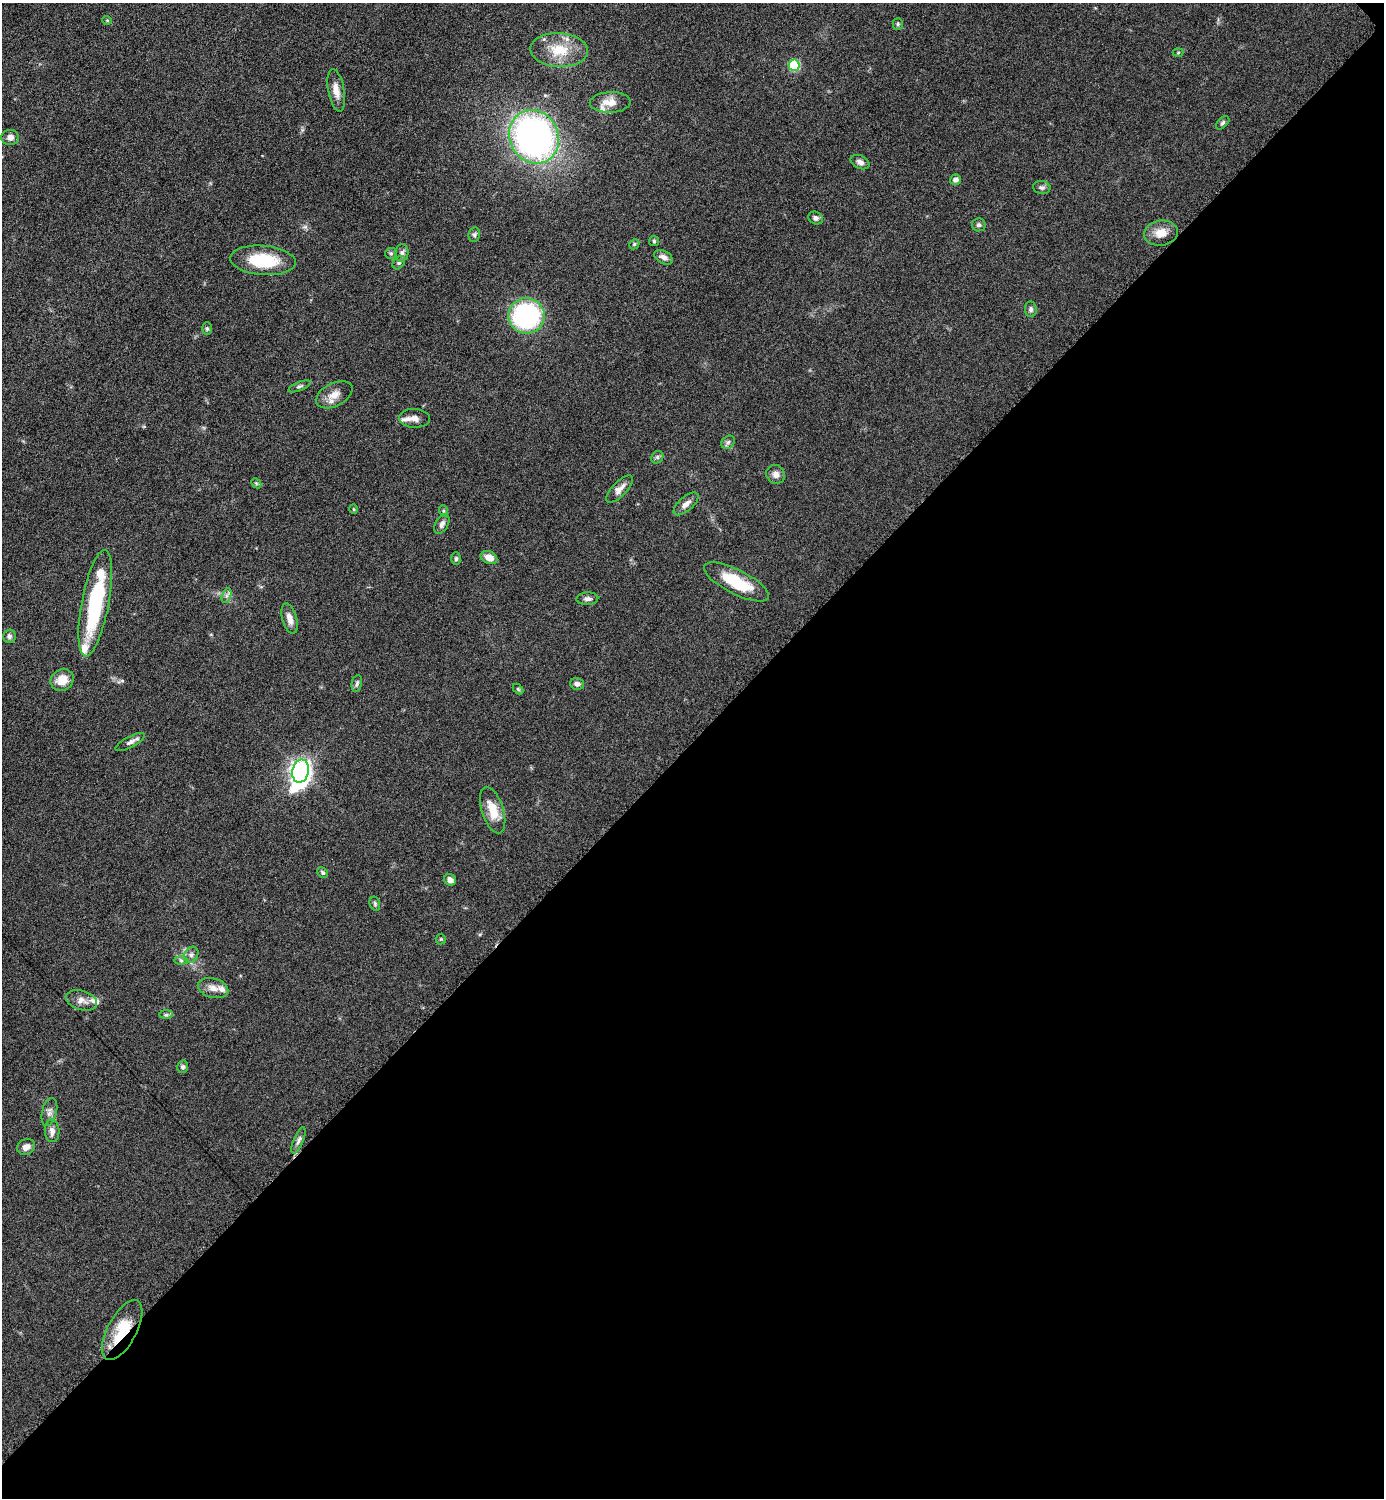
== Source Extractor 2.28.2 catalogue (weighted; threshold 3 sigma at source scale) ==
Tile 12 of 4 x 4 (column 4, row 3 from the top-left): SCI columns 4453-5834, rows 1504-2999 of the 6002 x 6002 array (HDU 1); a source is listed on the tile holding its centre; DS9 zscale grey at full resolution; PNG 1386 x 1500 px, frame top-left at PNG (2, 3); each listed source drawn as its Kron ellipse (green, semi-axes under 4 px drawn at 4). Shown black and unused: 51% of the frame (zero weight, under 6 of 12 exposures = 1% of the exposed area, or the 3 px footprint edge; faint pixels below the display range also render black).
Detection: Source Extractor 2.28.2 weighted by HDU 2 'WHT'; one run over the whole footprint, this tile lists its part. Background 0.0871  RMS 0.0038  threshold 0.0156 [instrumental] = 3 sigma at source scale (4.09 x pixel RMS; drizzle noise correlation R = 1.36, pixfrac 0.8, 0.05/0.05 arcsec/px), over >= 5 px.
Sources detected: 74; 5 inside a brighter listed object's ellipse — not listed separately; the other 69 listed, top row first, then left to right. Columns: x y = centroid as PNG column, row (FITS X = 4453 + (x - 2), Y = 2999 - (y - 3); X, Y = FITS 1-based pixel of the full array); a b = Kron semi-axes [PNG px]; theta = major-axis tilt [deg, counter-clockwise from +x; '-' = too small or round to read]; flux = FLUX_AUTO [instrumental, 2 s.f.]
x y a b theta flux
107 20 4 4 - 0.36
898 24 5 5 - 0.54
559 50 29 17 -3 11
1178 52 5 3 - 0.35
794 65 5 5 - 26
336 90 22 8 -80 3.7
610 102 20 10 2 4.6
1223 123 8 5 45 0.67
10 137 8 7 - 1.8
534 137 27 24 -64 130
860 162 10 6 -26 1.5
955 180 5 5 - 1.4
1042 187 9 6 -10 1
816 218 8 6 -22 1.1
979 225 7 6 - 0.95
1161 233 17 12 8 4.7
474 235 7 5 78 0.74
654 241 5 5 - 0.48
634 244 5 4 - 0.53
391 253 6 5 - 0.6
402 253 9 6 85 1.3
664 257 10 6 -29 1.7
263 260 33 14 -5 16
399 263 7 5 50 0.78
1031 309 8 6 -84 0.94
526 316 18 17 - 57
207 328 6 5 - 0.55
299 386 12 4 22 0.8
334 395 20 11 27 3.9
414 418 15 9 -4 3
728 442 7 6 - 0.9
657 457 7 5 47 0.77
776 474 10 9 - 1.9
256 483 6 4 -44 0.47
619 489 17 7 46 2.5
686 504 15 7 41 2.2
353 509 5 3 - 0.35
444 511 6 3 -71 0.43
442 524 11 6 60 1.4
489 557 9 6 -25 3.2
456 559 6 4 89 0.64
736 582 36 12 -27 14
226 596 8 4 71 0.96
587 599 11 6 3 1.2
95 603 54 13 79 35
290 619 15 7 -74 2.9
9 636 7 6 - 0.95
62 680 12 10 41 4.9
357 683 8 5 79 0.79
577 684 7 5 -17 1.4
518 689 6 4 -45 0.44
130 742 16 5 28 1.5
301 771 12 8 78 220
493 810 24 10 -72 7
323 873 6 4 -46 0.6
450 880 6 5 - 1.9
375 904 7 5 -75 0.62
441 939 5 5 - 0.43
191 955 8 6 59 1.3
181 960 7 4 -1 0.71
213 988 15 9 -16 2.9
81 1000 16 9 -16 2.8
166 1015 7 4 1 0.71
183 1067 6 5 - 0.85
49 1112 14 7 76 1.8
52 1131 11 7 -85 1.9
299 1140 14 5 68 1.4
26 1147 9 7 26 2.4
122 1330 33 14 62 12
Overlapping masked pixels (flux is a lower limit): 1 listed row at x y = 122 1330